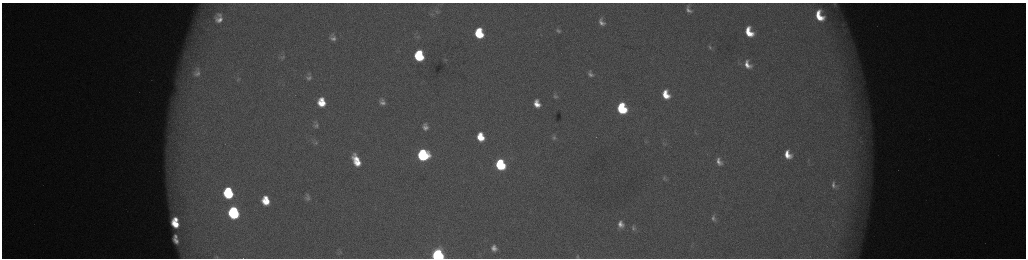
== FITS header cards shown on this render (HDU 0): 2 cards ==
NAXIS1  =                 2048 /fastest changing axis
NAXIS2  =                  512 /next to fastest changing axis

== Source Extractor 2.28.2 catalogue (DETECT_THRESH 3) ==
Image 2048 x 512 px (HDU 0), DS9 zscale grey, zoomed out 1/2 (1 PNG px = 2 x 2 image px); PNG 1028 x 260 px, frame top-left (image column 1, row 511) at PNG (2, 3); no overlay
Background 176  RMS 2.1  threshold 6.16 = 3 sigma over >= 5 px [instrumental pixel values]
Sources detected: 65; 7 cannot appear on this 1/2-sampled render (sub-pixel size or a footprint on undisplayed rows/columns) and are not listed; the other 58 listed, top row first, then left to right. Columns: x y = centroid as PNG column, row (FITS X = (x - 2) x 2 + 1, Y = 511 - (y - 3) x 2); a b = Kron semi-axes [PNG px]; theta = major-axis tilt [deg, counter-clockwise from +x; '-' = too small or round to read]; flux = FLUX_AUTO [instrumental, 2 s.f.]
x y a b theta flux
835 4 10 8 -68 2500
688 10 6 4 -57 1700
437 12 7 4 -13 850
432 14 6 3 10 490
819 16 12 8 -65 13000
219 18 11 8 -88 4200
601 22 10 7 -64 2900
558 31 9 7 -43 1800
749 32 9 6 -64 11000
479 33 8 6 -77 22000
418 37 6 3 -11 570
333 38 7 6 - 2100
710 47 7 4 -74 840
419 56 8 7 - 34000
186 57 13 7 -5 3200
282 57 9 6 7 1300
748 64 11 7 -63 4800
196 72 17 12 84 5700
590 74 9 6 -64 2000
309 78 7 5 15 1400
238 79 7 4 41 770
666 95 9 6 -65 9700
555 96 10 7 -59 1800
321 102 8 6 -79 9900
382 102 6 5 - 2100
537 104 8 6 -71 5400
622 108 8 6 -68 40000
316 125 7 5 -2 1100
425 127 8 6 -74 2500
695 132 6 2 -58 460
480 137 8 6 -75 11000
554 137 6 6 - 1000
861 141 4 2 - 330
315 143 7 4 27 750
665 144 7 4 25 930
423 155 8 8 - 57000
788 155 9 7 -63 6900
356 161 11 6 -65 10000
719 161 10 6 -61 3000
500 165 8 6 -69 50000
664 178 8 5 -48 1100
834 185 11 7 -75 2300
228 193 9 7 -78 34000
308 197 6 4 -77 1300
266 200 8 6 -76 10000
234 213 9 7 -77 60000
713 218 9 6 -78 1800
176 219 5 3 - 3100
175 224 8 5 -43 8600
620 224 9 7 -88 3500
634 228 9 7 -77 1700
175 236 4 3 - 1100
176 241 7 4 -49 2200
494 248 10 8 -73 3600
340 252 6 4 54 650
438 255 7 6 - 120000
577 256 5 3 - 520
217 257 5 3 - 420
At the frame edge (FLAGS 8, measured only in part): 4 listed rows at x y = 835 4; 438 255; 577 256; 217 257
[7 sub-pixel or undisplayed-footprint detections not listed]